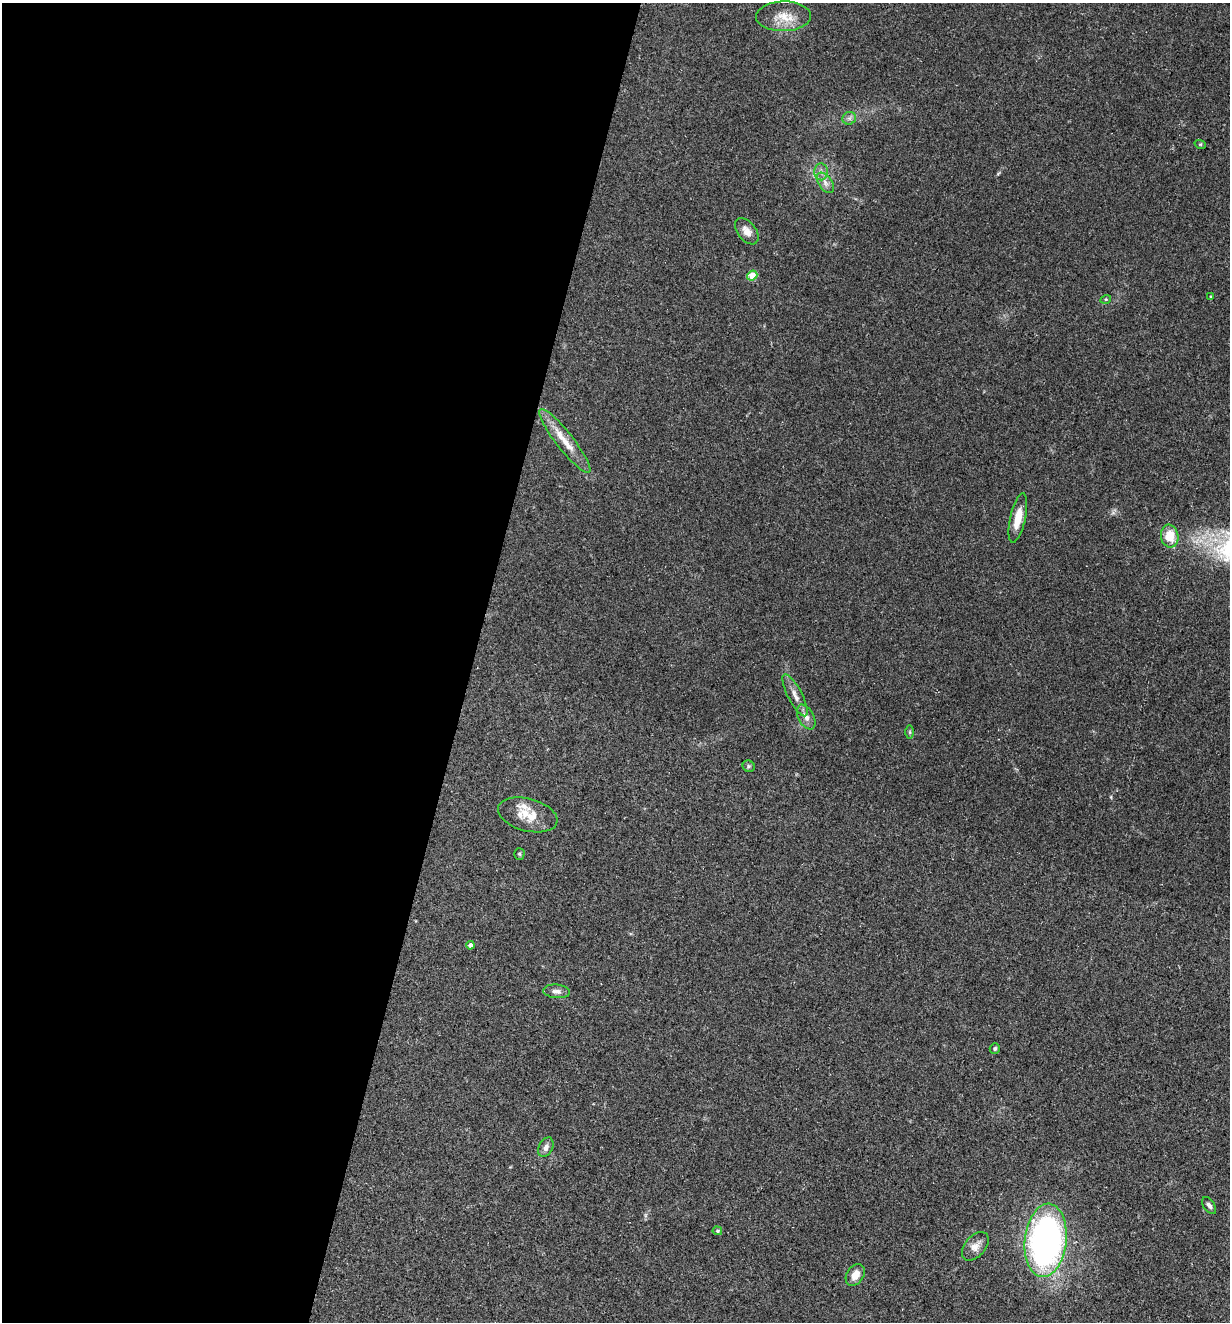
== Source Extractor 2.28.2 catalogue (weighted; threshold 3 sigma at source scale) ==
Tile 5 of 4 x 4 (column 1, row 2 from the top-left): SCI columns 256-1483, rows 2641-3960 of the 5297 x 5282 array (HDU 1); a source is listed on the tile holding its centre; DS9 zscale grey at full resolution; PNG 1232 x 1324 px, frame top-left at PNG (2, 3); each listed source drawn as its Kron ellipse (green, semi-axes under 4 px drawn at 4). Shown black and unused: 38% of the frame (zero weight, under 3 of 5 exposures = <1% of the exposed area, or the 3 px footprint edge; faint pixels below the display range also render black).
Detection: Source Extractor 2.28.2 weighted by HDU 2 'WHT'; one run over the whole footprint, this tile lists its part. Background 0.107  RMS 0.0066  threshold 0.0299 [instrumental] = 3 sigma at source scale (4.5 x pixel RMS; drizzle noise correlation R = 1.50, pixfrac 1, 0.05/0.05 arcsec/px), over >= 5 px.
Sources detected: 28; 1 inside a brighter listed object's ellipse — not listed separately; the other 27 listed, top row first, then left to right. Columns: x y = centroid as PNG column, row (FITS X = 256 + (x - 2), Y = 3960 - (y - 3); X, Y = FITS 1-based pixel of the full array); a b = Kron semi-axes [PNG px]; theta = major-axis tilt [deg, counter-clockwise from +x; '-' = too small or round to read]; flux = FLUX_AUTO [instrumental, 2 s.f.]
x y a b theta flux
784 16 27 15 1 13
849 118 7 6 - 1.9
1200 144 6 3 -18 0.75
821 172 8 7 - 2.9
825 183 12 6 -54 3.4
747 231 15 9 -52 5.3
752 275 5 5 - 11
1211 297 3 3 - 0.67
1106 299 5 3 - 0.64
565 441 40 8 -52 13
1018 518 25 7 77 11
1170 536 11 8 -81 12
795 695 23 7 -62 5.8
806 717 13 7 -62 4.2
910 732 6 4 -90 0.97
749 766 6 5 - 1.1
528 815 30 16 -15 14
519 854 5 5 - 0.9
470 945 4 4 - 2.8
557 991 13 7 -5 3.3
995 1048 5 5 - 1.2
546 1147 10 7 64 3.3
1209 1205 9 5 -55 2.2
717 1231 5 4 - 0.73
1046 1240 37 21 84 270
975 1246 16 10 49 5.5
855 1275 12 8 56 6.5